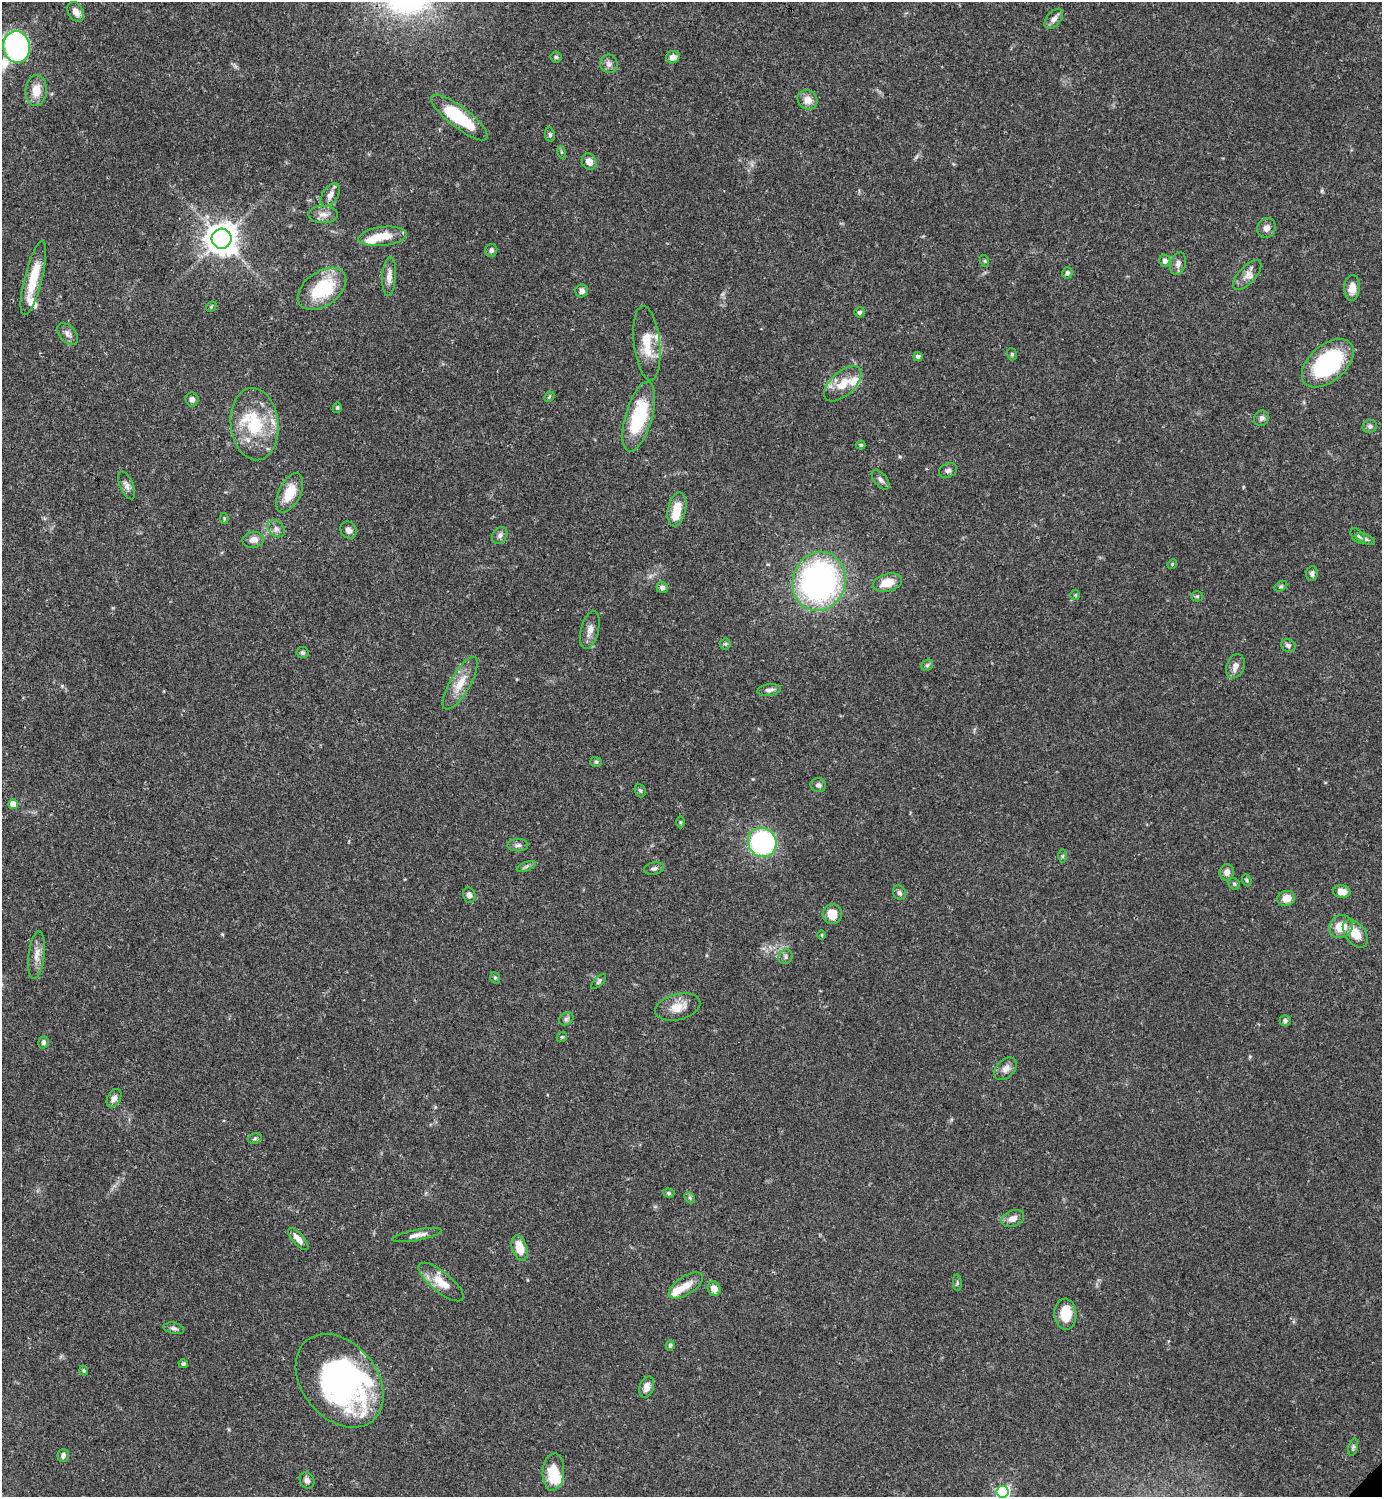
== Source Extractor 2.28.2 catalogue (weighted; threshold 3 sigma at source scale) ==
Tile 11 of 4 x 4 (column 3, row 3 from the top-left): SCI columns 3062-4441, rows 1495-2989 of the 5980 x 5981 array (HDU 1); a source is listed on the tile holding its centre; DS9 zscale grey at full resolution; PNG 1384 x 1499 px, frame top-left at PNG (2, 2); each listed source drawn as its Kron ellipse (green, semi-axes under 4 px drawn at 4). Shown black and unused: <1% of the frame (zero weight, under 3 of 4 exposures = <1% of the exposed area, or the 3 px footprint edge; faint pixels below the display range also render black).
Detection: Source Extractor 2.28.2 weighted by HDU 2 'WHT'; one run over the whole footprint, this tile lists its part. Background 0.0387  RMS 0.0026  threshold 0.0117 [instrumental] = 3 sigma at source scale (4.5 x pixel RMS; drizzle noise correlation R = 1.50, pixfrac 1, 0.05/0.05 arcsec/px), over >= 5 px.
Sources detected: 139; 6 inside a brighter object's white glare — neither listed nor drawn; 6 inside a brighter listed object's ellipse — not listed separately; the other 127 listed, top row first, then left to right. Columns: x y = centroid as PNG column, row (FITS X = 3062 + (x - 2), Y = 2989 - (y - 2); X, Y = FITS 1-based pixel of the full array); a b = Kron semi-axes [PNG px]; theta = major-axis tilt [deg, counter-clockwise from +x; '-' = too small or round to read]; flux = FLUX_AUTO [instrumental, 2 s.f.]
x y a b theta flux
76 12 11 7 -58 2
1054 19 12 7 49 1.3
17 47 16 13 -78 61
556 57 5 5 - 0.42
673 57 7 6 - 1.7
609 64 9 8 - 1.2
36 91 15 10 86 3.9
808 100 10 9 - 2.3
459 117 35 10 -37 15
550 135 7 5 -82 0.52
561 152 6 4 -71 0.33
589 162 9 7 -58 2
330 195 13 7 57 1.7
323 214 15 8 0 1.8
1266 228 10 9 - 1.6
382 236 24 9 7 5.2
222 239 10 10 - 390
491 250 6 6 - 0.69
985 261 6 4 -72 0.3
1165 261 6 5 - 1.1
1178 264 11 7 73 1.4
1067 273 6 5 - 0.74
1247 275 19 8 47 2.1
389 276 19 6 87 2
33 278 38 9 76 7.8
1352 288 13 7 86 3
322 289 27 17 36 15
582 291 6 6 - 1.2
211 307 6 4 45 0.31
859 312 5 5 - 0.57
68 334 13 8 -49 1.3
647 343 37 13 -84 7
1012 354 6 4 -71 0.36
918 357 5 4 - 0.88
1328 363 30 18 41 30
843 384 23 12 42 5.4
549 397 6 4 46 0.35
192 399 7 6 - 1.1
337 408 5 4 - 0.38
639 417 36 13 74 18
1262 418 8 7 - 0.87
254 424 36 24 -84 15
1370 426 7 6 - 0.72
861 445 4 4 - 0.51
948 470 9 7 23 0.85
881 480 12 6 -51 1.1
127 485 15 6 -67 1.2
290 493 21 11 64 5.8
677 509 17 9 78 4.8
224 518 5 4 - 0.28
276 529 9 7 -45 1.1
349 530 9 7 -54 1.3
500 535 9 7 56 0.87
1358 536 9 5 -51 0.72
1365 539 10 4 -24 0.7
253 540 10 8 8 1.7
1172 564 5 4 - 0.27
1312 573 7 6 - 0.88
819 581 30 26 74 78
887 583 15 8 15 4.5
1281 586 7 4 28 0.47
662 588 6 5 - 0.86
1075 595 5 5 - 0.34
1197 596 5 5 - 0.38
590 630 19 9 76 2.1
725 644 5 5 - 0.41
1288 645 7 6 - 0.72
303 653 6 6 - 0.57
927 665 6 5 - 0.5
1235 666 12 8 69 1.7
460 683 30 10 60 4.8
769 690 12 6 7 1.1
596 762 6 5 - 0.45
818 785 8 7 - 0.83
640 791 7 5 -68 0.47
13 804 5 5 - 4
680 822 6 4 -89 0.37
762 842 15 14 - 36
518 845 10 6 1 0.83
1062 856 6 4 90 0.36
526 866 10 3 21 0.6
654 868 10 6 11 0.88
1227 872 8 7 - 1.3
1247 880 6 4 -69 0.4
1234 884 6 5 - 0.44
1342 892 9 6 -5 2.8
899 893 7 6 - 0.77
469 895 8 6 -78 1.1
1286 898 9 7 14 3.1
832 914 10 9 - 4.4
1341 926 12 11 - 4.9
1355 934 16 10 -52 4.1
822 935 5 3 - 0.22
37 955 24 8 83 2.6
785 957 7 6 - 0.75
495 978 6 4 -70 0.43
598 982 10 4 45 0.51
678 1007 23 13 14 4
566 1019 8 6 28 0.66
1285 1021 5 5 - 0.65
562 1037 5 4 - 0.39
43 1042 6 5 - 0.76
1005 1069 13 9 47 1.7
114 1098 10 6 62 1.2
255 1138 7 5 19 0.51
669 1193 6 4 -17 0.45
690 1198 6 4 -46 0.45
1013 1218 12 8 22 1.8
417 1235 25 5 11 1.9
298 1239 14 5 -48 2.2
520 1248 13 7 -73 4.9
441 1282 28 10 -39 5.1
957 1283 8 3 -86 0.38
686 1285 20 9 32 3.3
714 1289 7 6 - 2.3
1065 1314 15 11 -87 6
174 1328 10 5 -12 0.8
670 1345 5 4 - 0.49
183 1364 5 4 - 0.58
84 1370 5 4 - 0.38
340 1381 52 37 -51 68
647 1387 11 7 72 2.3
1353 1447 9 5 76 0.55
63 1455 7 5 80 0.96
553 1472 19 10 86 6.9
307 1480 8 7 - 1.1
1002 1492 6 6 - 51
Isophote crosses this tile's border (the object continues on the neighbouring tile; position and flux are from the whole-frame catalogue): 1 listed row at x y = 1002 1492